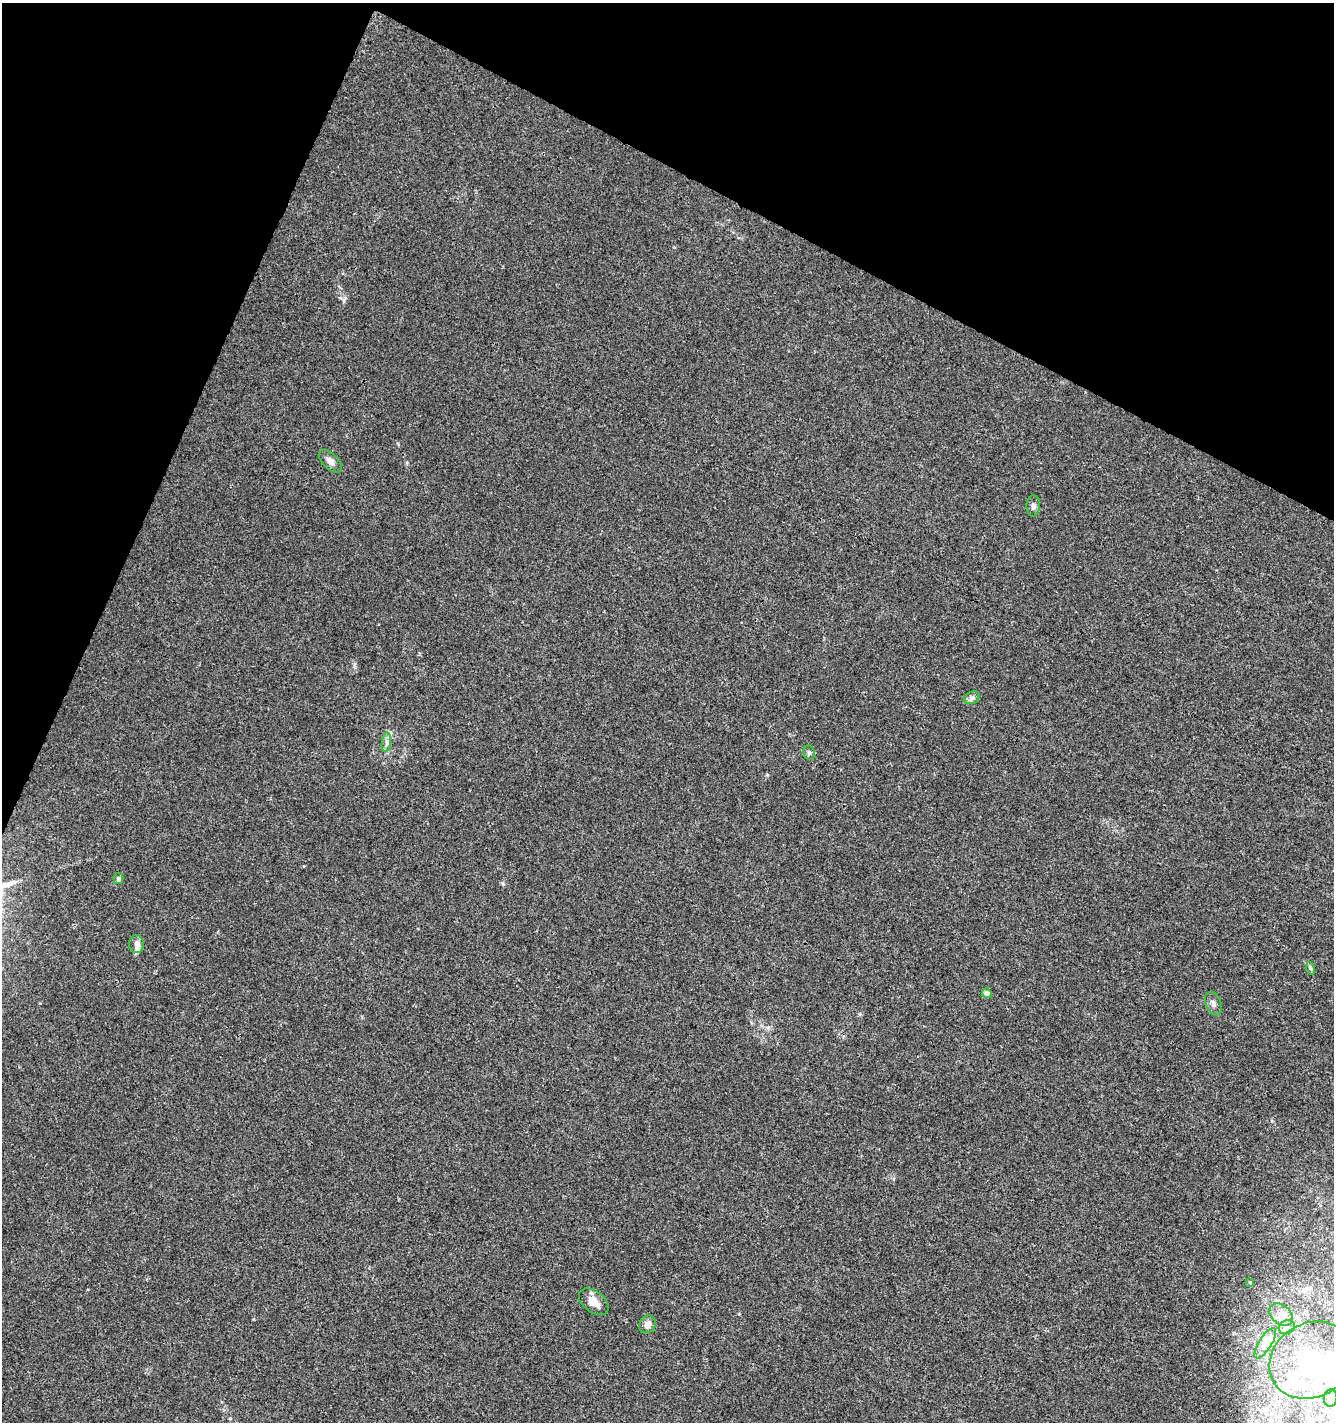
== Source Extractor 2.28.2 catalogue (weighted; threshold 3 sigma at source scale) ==
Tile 2 of 4 x 4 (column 2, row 1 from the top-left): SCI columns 1536-2867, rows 4270-5689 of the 5801 x 5691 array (HDU 1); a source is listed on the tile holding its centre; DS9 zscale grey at full resolution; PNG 1336 x 1424 px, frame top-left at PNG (2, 3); each listed source drawn as its Kron ellipse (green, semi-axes under 4 px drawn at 4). Shown black and unused: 22% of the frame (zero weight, under 3 of 4 exposures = <1% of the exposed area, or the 3 px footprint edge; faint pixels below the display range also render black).
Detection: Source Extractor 2.28.2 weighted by HDU 2 'WHT'; one run over the whole footprint, this tile lists its part. Background 0.00456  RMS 0.0031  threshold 0.0139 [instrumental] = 3 sigma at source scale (4.5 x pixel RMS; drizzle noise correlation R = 1.50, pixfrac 1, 0.0396/0.0396 arcsec/px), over >= 5 px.
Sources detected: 21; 2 inside a brighter object's white glare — neither listed nor drawn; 1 inside a brighter listed object's ellipse — not listed separately; the other 18 listed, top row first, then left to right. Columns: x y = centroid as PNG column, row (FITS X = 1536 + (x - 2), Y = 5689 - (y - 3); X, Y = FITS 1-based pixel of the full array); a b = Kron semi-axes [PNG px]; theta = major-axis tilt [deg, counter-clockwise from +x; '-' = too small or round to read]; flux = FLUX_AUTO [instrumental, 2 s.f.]
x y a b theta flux
331 461 14 7 -44 1.9
1033 506 10 6 87 1.1
972 698 8 6 22 0.91
386 742 9 4 82 1
809 753 7 5 -77 0.68
118 879 5 5 - 0.66
137 944 9 7 -85 1.5
1310 968 6 4 -71 0.51
987 993 5 4 - 2
1213 1004 12 7 -70 1.4
1250 1282 4 3 - 0.25
594 1302 17 10 -38 3.5
1281 1314 13 9 -40 2.5
648 1324 9 8 - 2.1
1287 1327 8 6 28 1.2
1265 1343 17 6 58 2.1
1312 1360 44 37 29 38
1330 1398 8 7 - 0.88